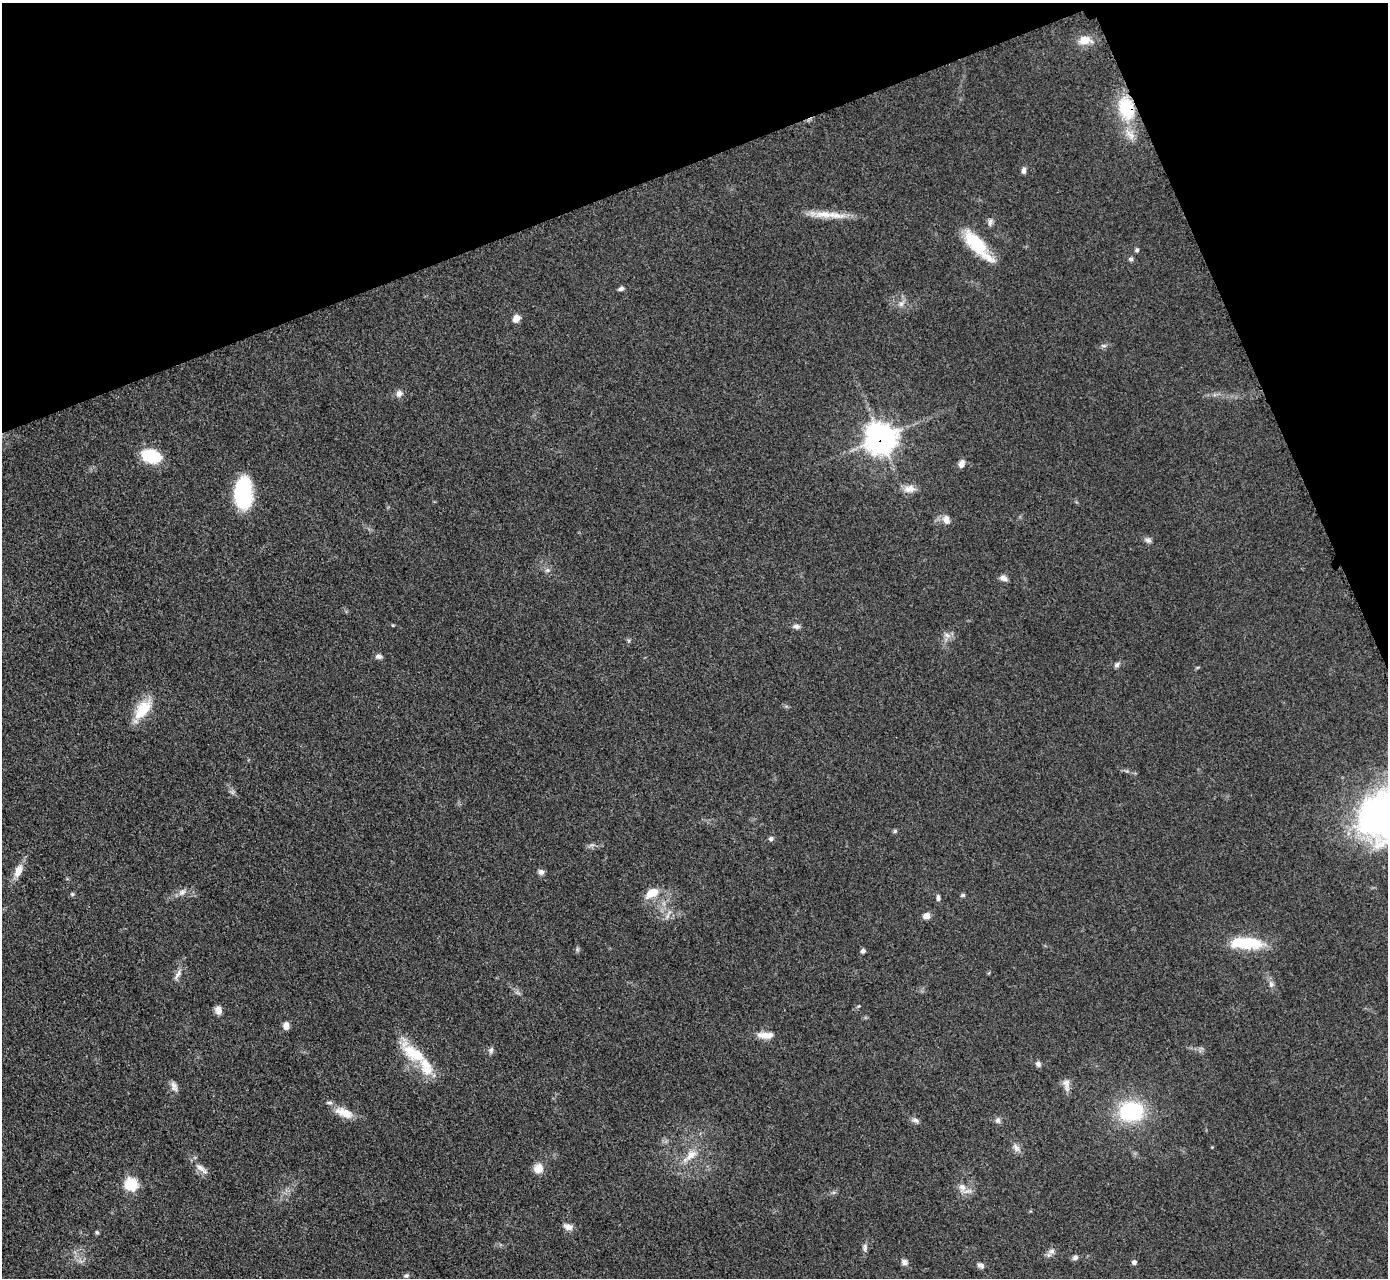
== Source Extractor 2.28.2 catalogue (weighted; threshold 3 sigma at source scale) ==
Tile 3 of 4 x 4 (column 3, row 1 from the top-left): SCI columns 2789-4174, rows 4123-5398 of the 5624 x 5584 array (HDU 1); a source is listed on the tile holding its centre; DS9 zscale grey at full resolution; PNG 1390 x 1280 px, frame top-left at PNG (2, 3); no overlay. Shown black and unused: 19% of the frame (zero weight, under 3 of 5 exposures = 4% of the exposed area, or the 3 px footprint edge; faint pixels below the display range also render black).
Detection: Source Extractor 2.28.2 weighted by HDU 2 'WHT'; one run over the whole footprint, this tile lists its part. Background 0.0524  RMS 0.0056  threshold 0.0251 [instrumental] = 3 sigma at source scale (4.5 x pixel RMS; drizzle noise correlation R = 1.50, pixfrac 1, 0.05/0.05 arcsec/px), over >= 5 px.
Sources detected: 73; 3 inside a brighter listed object's ellipse — not listed separately; the other 70 listed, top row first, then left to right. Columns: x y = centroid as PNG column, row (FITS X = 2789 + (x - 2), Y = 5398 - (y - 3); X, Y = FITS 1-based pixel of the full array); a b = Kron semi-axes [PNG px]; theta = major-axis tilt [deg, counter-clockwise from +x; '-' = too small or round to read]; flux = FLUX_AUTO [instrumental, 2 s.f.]
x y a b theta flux
1084 40 14 10 15 7.1
1126 108 26 17 -72 27
1130 134 18 10 -50 6.1
1024 170 8 6 82 1.7
824 214 32 10 1 11
990 222 11 6 72 1.9
977 245 41 13 -48 26
1137 250 6 5 - 1
1131 259 7 5 -16 1.2
621 289 7 5 18 1.4
901 303 9 6 63 2.2
516 318 9 7 50 3.7
399 393 9 8 - 2.6
881 438 11 11 - 560
151 456 19 12 -14 24
961 464 11 6 69 2.4
909 489 16 10 8 4.6
243 494 26 14 89 60
946 520 11 9 -70 3.9
1148 540 10 6 -29 1.9
547 570 6 6 - 1.3
1004 578 9 7 -14 2.5
797 626 9 6 -6 1.9
947 635 10 6 -20 2.4
379 656 8 6 -9 1.8
1117 665 8 6 49 1.5
143 709 26 13 51 17
895 831 6 4 17 1
771 839 6 5 - 1.4
18 871 18 9 65 6
541 872 7 6 - 2
182 892 11 7 28 2.7
652 893 16 10 27 9
72 894 6 5 - 0.79
963 895 6 5 - 0.88
938 898 9 4 -89 1.3
667 916 9 4 71 1.5
926 916 7 6 - 3.8
1246 943 43 14 -3 23
577 949 6 4 -48 0.96
863 951 6 5 - 1.4
178 974 18 5 57 2.6
1271 984 8 6 -88 1.8
218 1010 9 7 -77 3.7
286 1025 9 6 87 3
765 1035 21 8 -1 5.8
410 1050 30 18 -45 15
491 1050 9 6 71 1.5
1038 1064 7 6 - 1.6
1066 1084 17 9 -82 3.6
174 1086 14 7 -66 2.6
1131 1111 21 17 8 52
344 1113 26 11 -22 8.5
915 1120 10 6 -28 1.8
998 1120 8 7 - 1.7
1016 1148 13 7 -51 2.8
690 1155 24 11 39 8.3
201 1168 22 7 -40 4.3
538 1168 9 9 - 6.8
131 1184 7 7 - 42
962 1187 11 9 -62 4.1
568 1227 12 7 -16 3.2
97 1232 5 4 - 0.82
865 1248 11 6 81 1.9
1052 1251 9 7 55 2.5
1075 1258 8 6 25 1.6
904 1262 9 7 -44 1.9
1134 1262 5 5 - 1.7
981 1265 8 6 -27 1.9
406 1276 7 6 - 1.1
Overlapping masked pixels (flux is a lower limit): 2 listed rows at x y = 1126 108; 881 438